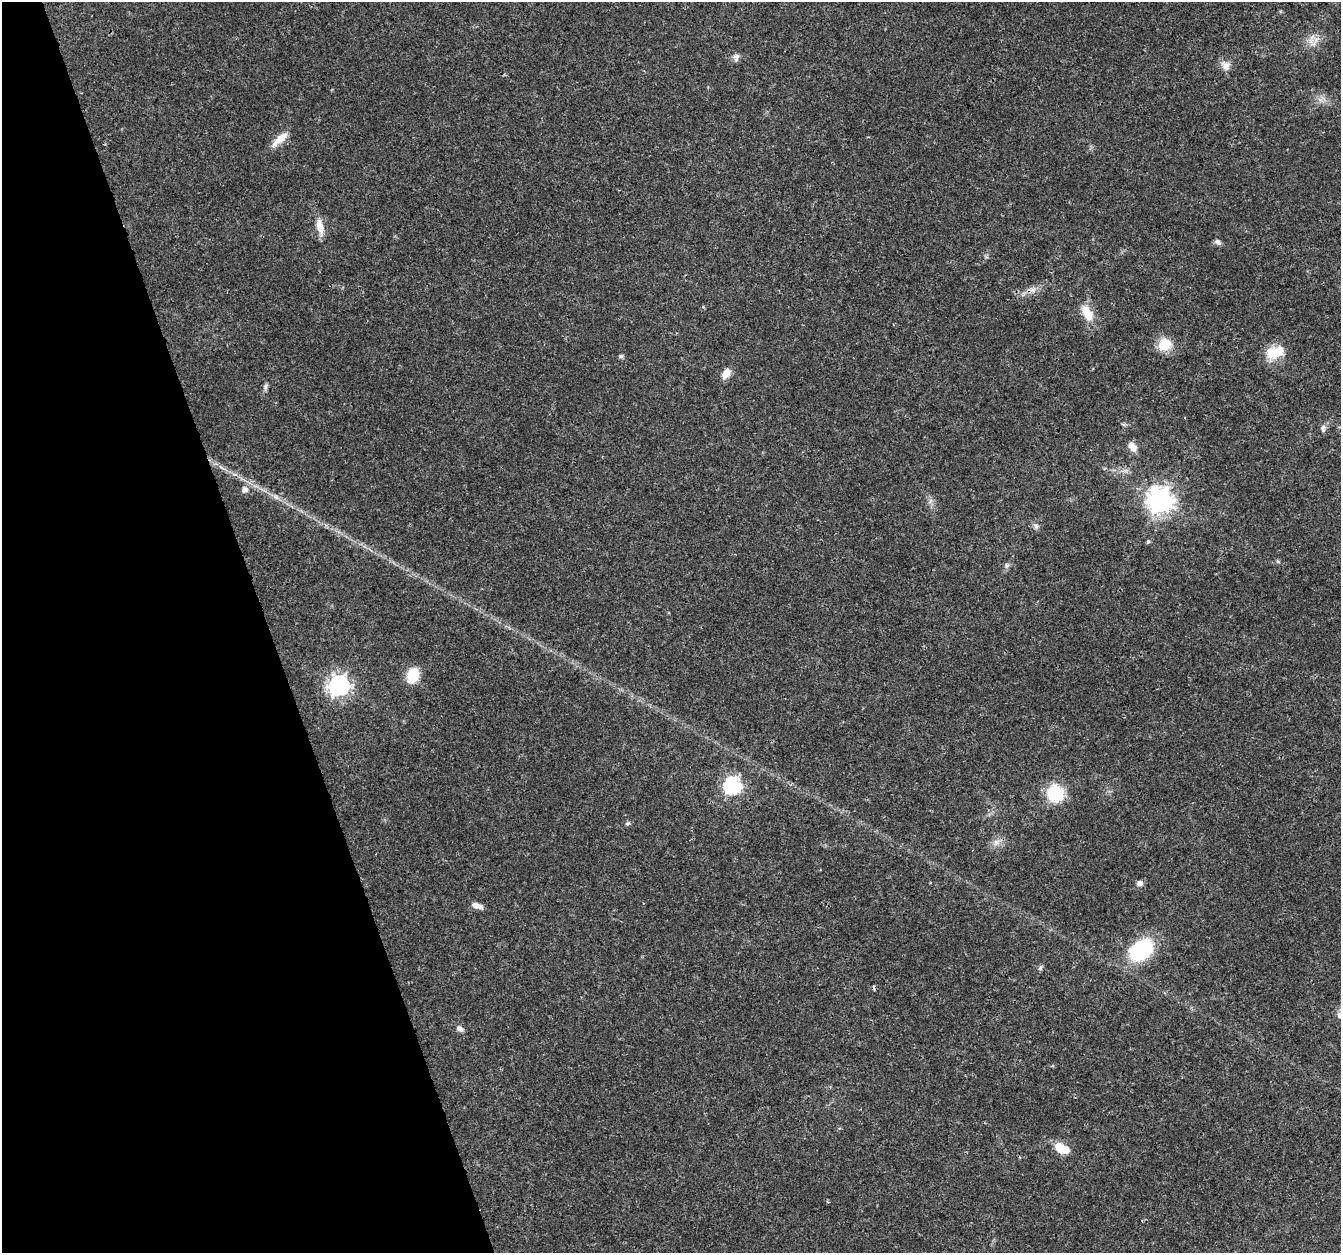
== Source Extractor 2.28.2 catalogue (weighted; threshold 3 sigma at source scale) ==
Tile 5 of 4 x 4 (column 1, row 2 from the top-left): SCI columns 6-1344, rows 2617-3867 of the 5363 x 5184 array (HDU 1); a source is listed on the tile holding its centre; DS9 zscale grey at full resolution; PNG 1343 x 1255 px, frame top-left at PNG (2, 2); no overlay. Shown black and unused: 20% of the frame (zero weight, under 3 of 4 exposures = <1% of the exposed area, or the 3 px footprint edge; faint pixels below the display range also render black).
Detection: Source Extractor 2.28.2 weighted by HDU 2 'WHT'; one run over the whole footprint, this tile lists its part. Background 0.0269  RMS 0.002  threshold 0.0089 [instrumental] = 3 sigma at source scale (4.5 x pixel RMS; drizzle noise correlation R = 1.50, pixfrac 1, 0.0396/0.0396 arcsec/px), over >= 5 px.
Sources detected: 35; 1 cosmic-ray / hot-pixel residue — not listed; the other 34 listed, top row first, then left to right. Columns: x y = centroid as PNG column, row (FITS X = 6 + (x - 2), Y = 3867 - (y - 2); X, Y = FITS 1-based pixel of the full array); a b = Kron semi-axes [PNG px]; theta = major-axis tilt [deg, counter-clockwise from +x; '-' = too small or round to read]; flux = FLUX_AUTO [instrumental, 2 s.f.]
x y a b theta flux
1316 40 10 6 54 1.2
736 56 11 7 18 0.82
1226 66 13 11 -60 1.5
280 139 27 9 39 2.4
320 227 20 8 -76 2.5
1218 242 8 6 -49 0.62
1033 290 7 5 1 0.69
1087 313 23 12 -62 3.5
1165 344 16 14 39 3.8
1275 352 24 15 17 4.3
621 356 6 5 - 0.38
726 373 15 8 58 1.7
266 387 12 4 83 0.53
1323 428 11 5 86 0.63
1132 446 13 7 -59 1.5
244 489 6 6 - 1.1
276 497 7 4 -71 0.39
1160 500 9 9 - 180
930 501 7 4 71 0.46
1036 526 8 7 - 0.6
1148 541 6 4 68 0.3
1007 565 7 6 - 0.46
413 675 13 10 70 6.3
339 685 8 8 - 100
733 785 7 7 - 52
1055 793 15 13 -38 11
627 823 7 4 19 0.35
996 842 9 8 - 1.1
1140 883 7 7 - 0.83
477 906 14 6 -18 1.3
1141 950 22 15 39 19
1040 968 8 5 61 0.4
460 1028 9 7 -32 0.81
1062 1148 16 8 -26 4.6